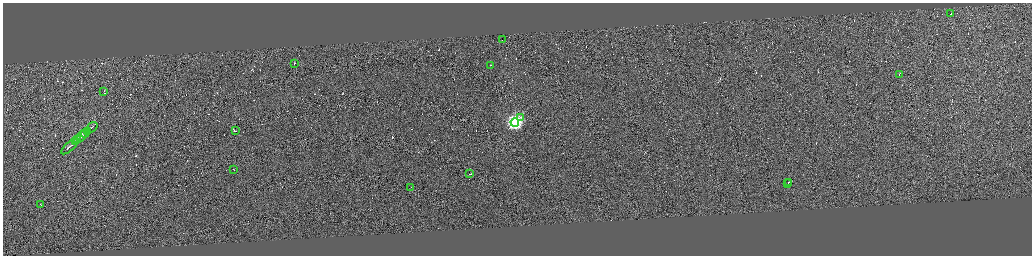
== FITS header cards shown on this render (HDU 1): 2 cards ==
NAXIS1  =                 4117
NAXIS2  =                 1013

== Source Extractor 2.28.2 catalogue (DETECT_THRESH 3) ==
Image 4117 x 1013 px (HDU 1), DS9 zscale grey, zoomed out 1/4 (1 PNG px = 4 x 4 image px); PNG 1034 x 258 px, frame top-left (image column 4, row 1010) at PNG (3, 3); each listed source drawn as its Kron ellipse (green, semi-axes under 4 px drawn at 4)
Background 0.117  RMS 3.9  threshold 11.6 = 3 sigma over >= 5 px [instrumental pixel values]
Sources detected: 394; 372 cannot appear on this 1/4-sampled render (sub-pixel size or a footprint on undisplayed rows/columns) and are neither listed nor drawn; the other 22 listed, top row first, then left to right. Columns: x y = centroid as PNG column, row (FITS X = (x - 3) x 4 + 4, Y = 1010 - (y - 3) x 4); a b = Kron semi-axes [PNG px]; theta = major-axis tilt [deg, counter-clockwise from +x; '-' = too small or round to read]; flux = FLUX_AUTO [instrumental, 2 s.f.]
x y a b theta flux
951 14 2 1 - 8.1e+03
502 39 2 1 - 1.5e+06
294 63 2 1 - 2.2e+04
491 65 2 1 - 1.4e+04
899 74 3 1 - 2.2e+04
103 91 2 1 - 2.3e+04
521 117 2 2 - 6.5e+03
515 122 4 4 - 6.6e+05
91 127 7 1 41 5.6e+04
87 131 2 1 - 2.0e+04
235 131 3 1 - 4.2e+04
85 133 5 1 - 3.7e+04
81 136 9 1 41 7.3e+04
77 140 3 1 - 2.3e+04
75 141 2 1 - 2.0e+04
69 146 10 1 41 7.5e+04
233 169 2 1 - 2.2e+04
469 174 3 1 - 2.3e+04
788 182 2 1 - 2.0e+04
788 183 2 1 - 1.8e+04
410 187 2 1 - 1.2e+04
40 204 2 1 - 3.1e+04
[372 sub-pixel or undisplayed-footprint detections neither listed nor drawn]